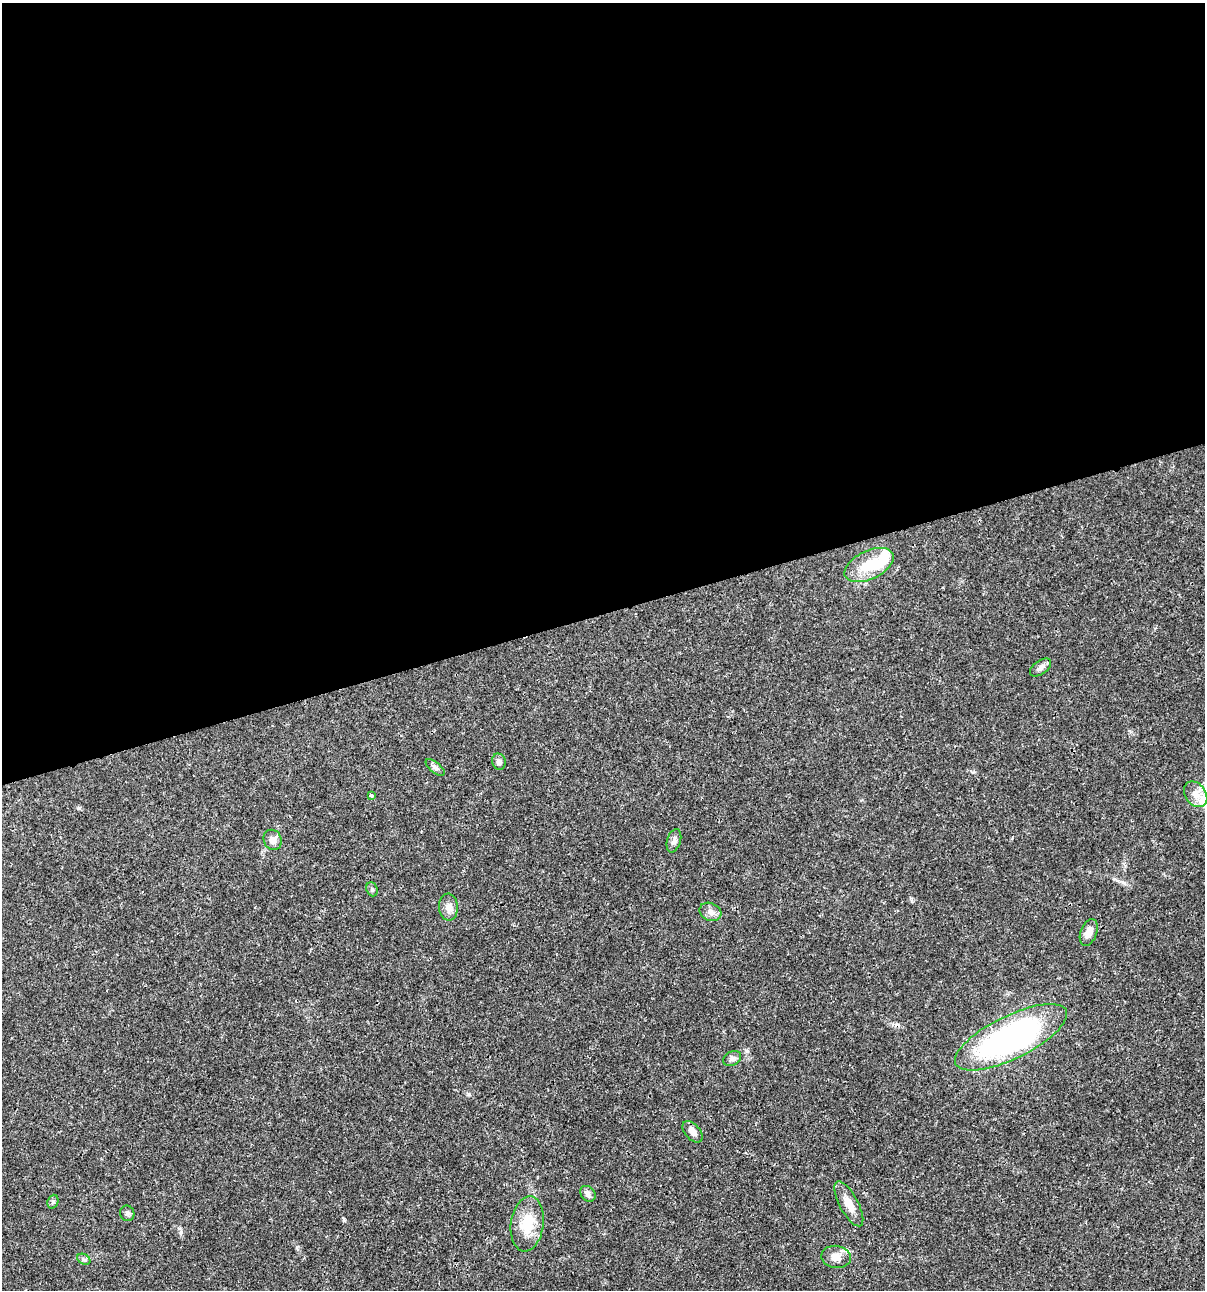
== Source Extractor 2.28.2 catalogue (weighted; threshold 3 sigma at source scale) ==
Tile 2 of 4 x 4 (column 2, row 1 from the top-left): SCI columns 1303-2505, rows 3870-5157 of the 4960 x 5159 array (HDU 1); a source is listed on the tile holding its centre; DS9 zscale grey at full resolution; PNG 1207 x 1292 px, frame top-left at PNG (2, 3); each listed source drawn as its Kron ellipse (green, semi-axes under 4 px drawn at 4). Shown black and unused: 47% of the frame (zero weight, under 3 of 4 exposures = <1% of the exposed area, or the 3 px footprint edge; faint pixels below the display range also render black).
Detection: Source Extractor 2.28.2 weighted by HDU 2 'WHT'; one run over the whole footprint, this tile lists its part. Background 0.017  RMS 0.0016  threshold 0.00737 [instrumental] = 3 sigma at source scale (4.5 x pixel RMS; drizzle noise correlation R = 1.50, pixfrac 1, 0.0396/0.0396 arcsec/px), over >= 5 px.
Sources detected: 25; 1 inside a brighter object's white glare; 1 cosmic-ray / hot-pixel residue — neither listed nor drawn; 1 inside a brighter listed object's ellipse — not listed separately; the other 22 listed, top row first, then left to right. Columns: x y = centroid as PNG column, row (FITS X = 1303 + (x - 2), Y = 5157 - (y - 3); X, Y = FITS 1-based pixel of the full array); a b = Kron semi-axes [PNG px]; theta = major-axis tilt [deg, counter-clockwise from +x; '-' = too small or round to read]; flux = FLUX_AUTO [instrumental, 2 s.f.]
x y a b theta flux
869 565 26 14 26 5
1040 668 12 7 36 0.64
499 762 8 7 - 0.53
435 767 11 5 -39 0.48
1196 794 14 10 -55 1.5
371 795 3 3 - 0.41
273 840 10 9 - 1
674 841 12 6 73 0.67
372 889 7 5 -69 0.29
448 907 13 9 -88 1
710 912 11 8 -26 0.89
1089 932 14 8 70 1.5
1011 1037 61 21 26 46
732 1059 9 7 31 0.56
692 1132 12 7 -50 0.94
588 1194 9 7 -46 0.59
53 1202 7 5 69 0.32
849 1204 25 9 -62 2.1
127 1213 8 7 - 0.4
527 1224 28 16 82 4.3
836 1257 15 11 -8 1.5
84 1259 7 5 -30 0.34
Overlapping masked pixels (flux is a lower limit): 1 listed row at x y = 1011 1037
Unlisted compact peaks at least as high as the median listed source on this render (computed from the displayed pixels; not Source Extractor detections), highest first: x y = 344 1219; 181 1232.